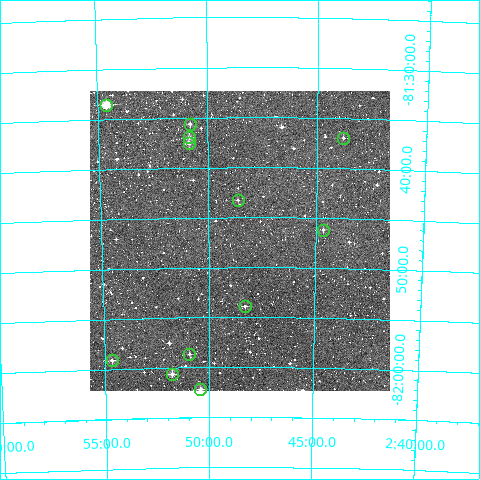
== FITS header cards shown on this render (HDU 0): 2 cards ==
NAXIS1  =                  300
NAXIS2  =                  300

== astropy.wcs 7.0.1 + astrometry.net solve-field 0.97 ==
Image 300 x 300 px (HDU 0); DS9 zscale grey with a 90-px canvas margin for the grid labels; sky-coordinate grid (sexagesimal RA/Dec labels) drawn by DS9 from the SOLVED WCS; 12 Tycho-2 reference stars matched to detected sources circled (green)
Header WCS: RA---TAN/DEC--TAN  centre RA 02:48:32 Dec -81:47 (42.13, -81.79 deg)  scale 6 arcsec/px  FOV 30.0' x 30.0'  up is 0 deg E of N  parity normal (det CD < 0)
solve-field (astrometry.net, Tycho-2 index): VERIFIED the header's WCS against the Tycho-2 star catalogue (verified at 2 index scales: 7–12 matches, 0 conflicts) and refined it, rather than solving blind
Solved WCS: RA---TAN-SIP/DEC--TAN-SIP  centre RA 02:48:33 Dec -81:47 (42.14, -81.79 deg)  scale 6 arcsec/px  FOV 30.0' x 30.0'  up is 0 deg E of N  parity normal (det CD < 0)
The solver's refit moves the header's centre by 1.6 arcsec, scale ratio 1.001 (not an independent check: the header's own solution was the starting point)
Tycho-2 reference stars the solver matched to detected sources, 12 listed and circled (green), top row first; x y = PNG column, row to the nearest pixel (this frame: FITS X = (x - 90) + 1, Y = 300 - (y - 91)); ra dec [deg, ICRS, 3 dp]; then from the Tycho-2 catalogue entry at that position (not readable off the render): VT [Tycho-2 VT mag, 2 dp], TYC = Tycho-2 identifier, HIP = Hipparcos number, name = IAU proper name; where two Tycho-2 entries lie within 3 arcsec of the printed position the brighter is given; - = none
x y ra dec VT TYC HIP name
106 105 43.653 -81.559 9.24 9374-223-1 - -
190 124 42.702 -81.594 11.91 9374-419-1 - -
189 137 42.709 -81.616 10.78 9374-328-1 - -
343 138 40.950 -81.616 11.91 9374-566-1 - -
189 143 42.720 -81.626 10.79 9374-418-1 - -
238 200 42.158 -81.721 12.55 9374-408-1 - -
323 230 41.166 -81.769 12.23 9374-326-1 - -
245 306 42.075 -81.898 11.27 9374-243-1 - -
189 354 42.737 -81.977 11.62 9374-426-1 - -
112 360 43.664 -81.985 11.20 9374-319-1 - -
172 374 42.944 -82.010 10.64 9374-410-1 - -
200 389 42.605 -82.036 11.26 9374-421-1 - -